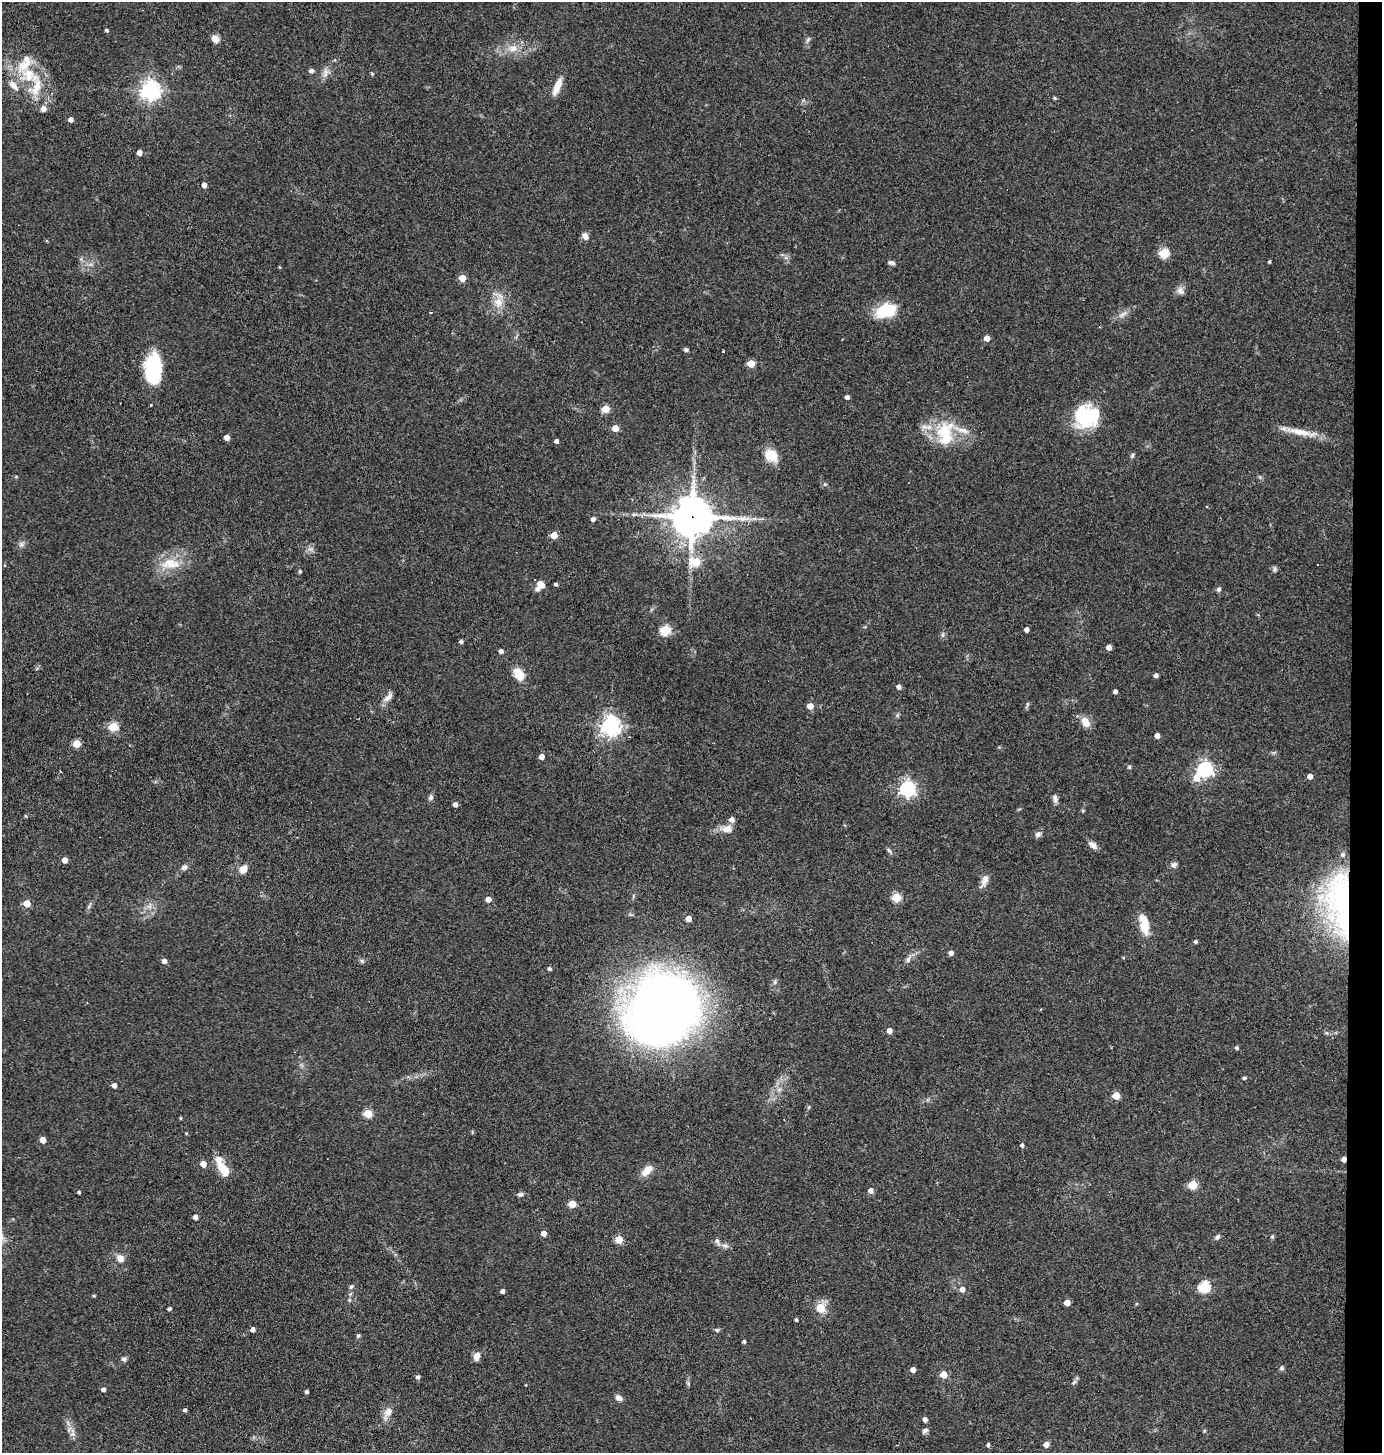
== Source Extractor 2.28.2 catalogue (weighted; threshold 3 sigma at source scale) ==
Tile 6 of 3 x 3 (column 3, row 2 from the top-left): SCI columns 2900-4279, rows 1451-2901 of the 4378 x 4351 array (HDU 1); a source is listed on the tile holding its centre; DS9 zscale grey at full resolution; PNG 1384 x 1455 px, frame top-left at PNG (2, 2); no overlay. Shown black and unused: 2% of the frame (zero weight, under 3 of 4 exposures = <1% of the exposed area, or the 3 px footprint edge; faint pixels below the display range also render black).
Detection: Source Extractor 2.28.2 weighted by HDU 2 'WHT'; one run over the whole footprint, this tile lists its part. Background 0.0726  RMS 0.0056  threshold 0.0253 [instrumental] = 3 sigma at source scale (4.5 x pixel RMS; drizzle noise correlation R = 1.50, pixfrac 1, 0.05/0.05 arcsec/px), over >= 5 px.
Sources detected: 178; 3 inside a brighter object's white glare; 2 cosmic-ray / hot-pixel residue — not listed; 8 inside a brighter listed object's ellipse — not listed separately; the other 165 listed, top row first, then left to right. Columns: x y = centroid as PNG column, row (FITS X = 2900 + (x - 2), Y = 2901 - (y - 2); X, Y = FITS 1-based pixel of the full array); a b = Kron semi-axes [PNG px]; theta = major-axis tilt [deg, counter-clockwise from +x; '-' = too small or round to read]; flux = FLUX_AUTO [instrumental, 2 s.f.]
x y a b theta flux
107 30 4 4 - 1.1
215 39 9 7 -44 3.9
808 40 8 5 63 1.3
513 48 13 9 0 5.6
311 71 5 5 - 1.9
325 73 14 7 80 3.2
372 73 4 3 - 0.73
30 75 31 18 -30 20
13 86 14 7 -46 4.2
557 87 22 7 67 6.4
150 90 7 7 - 310
1055 98 5 4 - 0.66
43 109 7 6 - 2.5
71 119 4 4 - 2.9
139 153 4 4 - 4.7
204 185 4 4 - 3.2
585 236 10 6 -74 2.6
1164 253 5 5 - 31
1269 262 3 3 - 0.78
891 263 8 5 -8 1.9
279 267 3 3 - 0.52
462 278 5 4 - 10
1181 291 11 8 -49 2.7
498 302 15 13 -75 7.4
886 311 23 14 18 21
431 312 3 3 - 1.9
1123 314 12 6 38 2.7
987 338 4 4 - 5.4
686 349 6 5 - 1
751 363 5 5 - 14
153 369 32 17 88 34
847 397 4 4 - 2.2
605 409 5 5 - 16
1085 420 33 21 -25 25
615 428 5 4 - 7.9
945 432 28 22 57 25
1299 432 41 8 -9 9.8
227 437 4 4 - 4.6
556 441 4 4 - 2
771 455 17 13 -32 10
1132 455 7 4 63 1
16 477 5 3 - 0.51
634 514 10 4 13 1.4
692 517 14 12 0 1600
593 519 4 4 - 2.1
754 519 7 4 19 1.3
554 535 5 4 - 9.4
21 544 8 6 21 1.7
696 562 7 6 - 21
170 564 32 15 -1 14
1275 569 8 5 -74 1.1
300 571 4 4 - 0.91
540 584 9 6 59 7.1
556 584 3 3 - 1.2
1219 589 6 5 - 1.3
1027 629 4 4 - 2.9
665 630 5 5 - 38
461 642 4 4 - 1.2
1109 647 4 4 - 4.1
501 651 4 4 - 2.1
519 674 13 9 -54 9.4
1156 675 4 4 - 2.1
899 687 4 4 - 2.4
1115 691 4 4 - 2.1
388 697 15 7 42 3.3
810 706 5 4 - 6.7
1085 722 14 9 -58 5.6
610 726 7 7 - 300
113 727 5 5 - 31
1157 736 4 4 - 3.9
77 744 5 5 - 15
542 757 4 4 - 4.3
1129 767 5 5 - 0.76
1205 769 6 6 - 160
1310 776 4 4 - 3.7
1197 778 7 6 - 7.3
908 789 6 6 - 170
431 798 8 6 70 1.5
1055 799 12 6 -77 2
455 804 4 4 - 2.9
26 816 5 3 - 0.56
726 829 18 10 3 5
1038 834 9 7 37 1.9
1093 845 12 7 -40 2.8
889 850 6 4 -87 1
65 860 4 4 - 4.2
1174 864 7 6 - 1.8
184 867 10 6 32 1.8
244 869 11 8 53 4.6
985 880 16 8 69 3.5
896 897 5 5 - 28
488 899 4 4 - 4.4
1345 901 101 39 -73 100
27 903 5 4 - 11
150 906 10 4 77 1.6
688 918 4 4 - 6.1
1144 924 28 11 -78 10
1196 942 4 4 - 1.3
951 953 4 4 - 2.8
908 959 9 6 62 2
164 961 5 4 - 2.4
362 961 7 5 -45 1.1
550 969 4 4 - 1.3
775 982 7 5 70 1.2
661 1007 59 55 87 650
889 1031 4 4 - 4.1
1237 1048 5 4 - 1
1244 1078 6 4 14 0.79
114 1085 4 4 - 2.7
779 1089 7 4 19 1.3
1116 1096 5 5 - 14
809 1107 5 5 - 0.76
368 1113 5 5 - 22
181 1118 4 3 - 0.58
186 1133 4 3 - 0.48
43 1140 5 4 - 6.4
1022 1145 4 4 - 1.4
1344 1159 5 4 - 3.1
203 1164 4 4 - 6.5
223 1168 21 10 -52 10
647 1171 15 8 47 5.9
1193 1184 5 5 - 26
871 1190 5 5 - 2.9
79 1192 3 3 - 0.94
520 1194 8 5 16 1.4
572 1204 5 5 - 14
195 1217 4 4 - 2.6
544 1233 4 4 - 4.4
1272 1236 5 5 - 0.79
1217 1237 7 5 42 1.5
619 1240 5 5 - 15
717 1241 11 6 -63 1.8
725 1246 9 7 -23 2.1
120 1258 9 7 -42 4.4
351 1287 7 4 62 1
1204 1287 6 5 - 53
962 1289 5 5 - 3.1
502 1291 4 4 - 1.7
94 1296 5 3 - 0.67
349 1300 6 4 71 0.77
1067 1303 5 4 - 6.1
820 1308 9 9 - 9.7
170 1309 4 3 - 1.2
796 1320 4 3 - 1.1
253 1330 4 4 - 2.5
717 1330 6 5 - 1.1
358 1336 6 5 - 0.8
744 1342 4 3 - 1
476 1356 10 7 70 3.5
124 1359 7 7 - 1.4
1281 1368 7 5 23 1
913 1370 4 4 - 3.2
944 1375 5 5 - 11
418 1377 4 4 - 1.7
1074 1382 7 4 46 1.2
103 1389 4 4 - 1.8
307 1392 3 3 - 1.3
619 1398 8 6 -26 2.9
185 1410 4 4 - 1.3
387 1413 20 10 61 5.5
925 1419 4 4 - 2.4
925 1430 8 6 26 1.5
73 1434 8 7 - 2.2
1046 1444 5 4 - 4.7
988 1445 4 4 - 1.2
Overlapping masked pixels (flux is a lower limit): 4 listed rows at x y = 692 517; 1345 901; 661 1007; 1344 1159